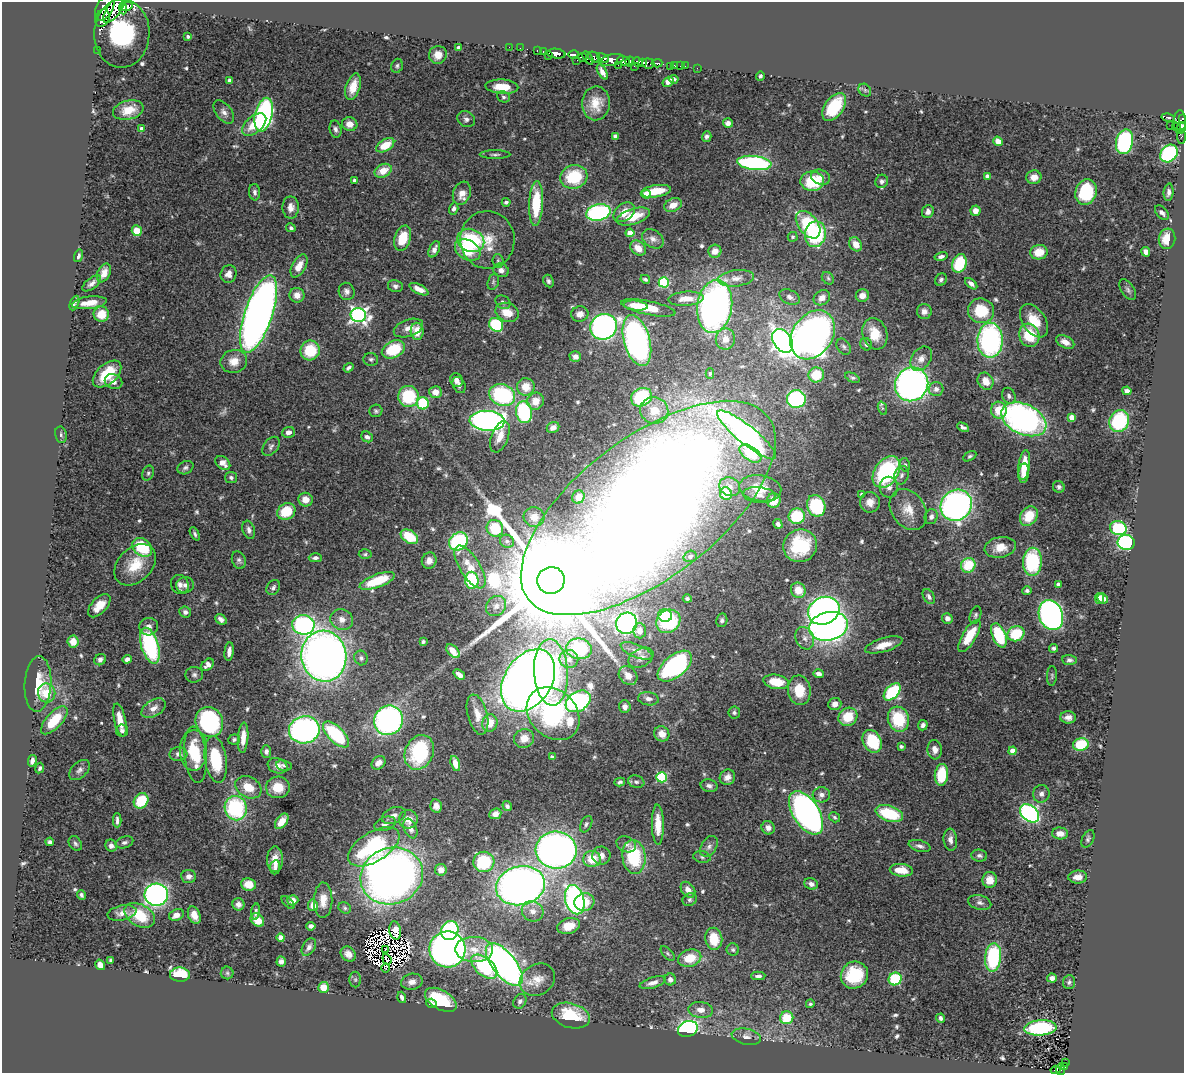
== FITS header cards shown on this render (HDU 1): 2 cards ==
NAXIS1  =                 1182
NAXIS2  =                 1071

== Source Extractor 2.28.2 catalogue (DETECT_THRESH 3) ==
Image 1182 x 1071 px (HDU 1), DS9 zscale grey, 1 PNG px = 1 image px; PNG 1186 x 1075 px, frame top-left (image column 1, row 1071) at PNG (2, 2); each listed source drawn as its Kron ellipse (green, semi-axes under 4 px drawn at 4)
Background 0.89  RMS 0.033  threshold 0.099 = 3 sigma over >= 5 px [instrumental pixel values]
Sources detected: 604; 19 with non-positive FLUX_AUTO (blend fragments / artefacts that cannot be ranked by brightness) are neither listed nor drawn; of the other 585, the 500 brightest by FLUX_AUTO listed and drawn (85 fainter detections omitted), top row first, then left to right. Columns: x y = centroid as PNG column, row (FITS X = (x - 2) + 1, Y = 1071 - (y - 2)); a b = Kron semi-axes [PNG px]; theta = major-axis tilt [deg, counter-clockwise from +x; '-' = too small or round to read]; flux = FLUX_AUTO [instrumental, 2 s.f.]
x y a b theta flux
127 6 6 4 13 690
105 8 14 8 63 2600
114 8 17 7 55 1400
123 8 6 4 -84 650
102 18 9 7 64 1600
122 33 34 27 88 380
188 36 3 3 - 5.1
509 47 2 2 - 8.7
459 48 4 4 - 17
520 48 2 2 - 9.5
97 50 2 2 - 6.9
537 50 3 2 - 31
543 51 3 3 - 29
556 54 9 5 -6 1000
438 55 9 8 - 26
574 55 5 3 - 330
549 56 3 2 - 47
582 57 4 2 - 85
594 57 7 4 -32 470
588 58 7 3 -54 160
603 58 6 3 -28 190
577 60 3 2 - 9.4
612 60 12 5 12 570
624 61 6 4 -16 1100
630 61 5 3 - 620
638 62 5 4 - 360
643 63 3 2 - 180
648 63 6 5 - 210
657 63 5 3 - 140
618 65 2 2 - 64
675 65 4 3 - 45
397 66 7 5 74 5
634 66 2 2 - 170
680 66 2 2 - 5.2
685 66 2 2 - 9.7
670 67 2 2 - 5.1
697 68 2 2 - 5.2
602 72 8 4 -61 11
760 76 4 3 - 4.6
674 79 5 3 - 5.3
229 80 4 3 - 8.7
668 82 6 4 33 12
353 87 14 7 73 37
502 87 16 7 -3 40
865 90 7 5 -46 4.5
503 97 7 5 -21 4.8
596 103 17 14 87 38
834 107 16 9 54 97
128 110 15 9 14 37
224 112 13 8 -53 13
264 115 17 8 76 510
1168 117 6 3 -12 59
1183 118 2 2 - 80
466 119 9 7 -29 9.1
1180 122 12 6 89 480
728 123 5 4 - 9.8
350 124 8 7 - 20
254 125 14 8 42 42
1171 125 2 2 - 5.7
1176 127 4 3 - 37
1182 127 4 3 - 55
142 129 4 4 - 17
335 129 9 6 -77 8.4
615 136 4 4 - 4.2
707 136 5 4 - 6.1
1181 137 7 3 -90 33
998 141 5 4 - 24
1124 142 12 8 78 380
385 145 10 5 31 53
495 154 15 3 0 5.5
1169 154 10 7 45 320
754 163 17 7 -7 380
383 171 9 6 25 35
987 176 4 4 - 14
574 177 13 11 16 110
820 177 10 7 -20 13
1034 177 7 6 - 24
354 180 3 3 - 5.1
812 181 12 10 1 100
882 181 7 6 - 6.6
656 191 15 6 9 50
255 192 8 5 -85 7.2
1086 192 13 10 73 180
1169 192 9 5 85 8.8
462 193 12 8 70 22
646 194 4 4 - 40
506 202 4 3 - 4.5
536 203 22 7 88 95
673 205 9 6 27 24
291 207 11 8 -90 16
454 209 6 4 73 7.1
975 211 5 5 - 18
598 212 12 8 12 360
624 212 12 8 38 32
928 212 7 5 70 9.1
1162 213 8 5 -50 7.3
633 216 17 7 17 53
808 225 16 9 -52 140
291 228 5 3 - 4.8
137 231 5 5 - 37
630 233 4 4 - 38
815 234 13 10 79 200
793 237 5 5 - 4.1
403 238 13 8 72 56
653 239 12 8 -34 13
1167 239 10 8 80 42
471 240 14 11 -23 160
487 240 29 27 -81 65
856 244 7 6 - 25
638 248 9 6 -42 25
434 249 8 5 64 11
468 250 14 9 -31 66
715 251 6 6 - 18
1039 252 9 7 12 43
1146 252 5 4 - 13
78 256 6 4 74 6.3
941 256 6 4 13 7.6
498 261 7 5 -85 4.5
959 263 9 7 71 110
299 266 12 6 61 23
501 270 8 6 -21 11
104 273 10 6 65 19
229 274 9 8 - 14
736 278 18 8 7 20
828 278 7 5 -45 4.7
645 279 5 3 - 4.7
941 280 7 5 55 5.7
548 281 6 5 - 5.9
493 282 8 5 73 4.5
664 282 5 5 - 180
92 283 11 5 37 9.8
971 284 7 4 -41 11
395 286 7 6 - 6.5
419 289 10 4 -26 18
1128 290 12 6 -58 7.5
347 291 9 8 - 9.1
297 295 7 7 - 16
862 295 6 6 - 18
790 297 11 7 -26 11
822 298 9 7 33 19
686 299 18 7 3 26
503 302 8 6 -33 6.5
74 303 8 4 67 4.5
89 303 18 6 7 29
636 306 12 5 -6 17
715 306 27 17 82 960
648 308 27 7 -11 58
924 311 7 7 - 12
981 311 13 12 - 87
507 312 12 9 -21 39
101 314 8 7 - 40
258 314 40 14 71 2200
580 314 8 7 - 17
358 315 8 7 - 780
1034 321 18 11 -56 52
496 325 7 6 - 130
604 327 14 12 34 720
408 328 15 8 20 18
417 331 8 6 -86 33
875 334 16 12 -72 45
813 335 26 20 54 1300
1029 335 12 10 -71 73
725 339 10 9 - 27
990 340 17 13 90 460
637 341 26 13 -74 710
783 341 13 9 -57 1100
1065 342 10 6 -27 16
866 344 6 5 - 6.8
844 347 9 6 -56 5.9
393 349 12 8 26 99
310 350 10 9 - 80
575 357 6 5 - 11
371 359 7 6 - 5.3
921 359 13 9 56 19
234 361 13 11 12 29
348 368 5 3 - 5
710 373 5 4 - 3.9
107 374 17 9 42 86
816 375 8 7 - 68
852 378 7 4 -25 4.6
456 380 7 6 - 10
986 381 9 7 -58 29
114 382 9 7 -24 13
912 384 17 16 - 1000
459 385 8 6 -65 6.6
526 387 9 8 - 35
936 389 7 7 - 10
1127 391 4 4 - 9.1
435 392 6 6 - 23
502 395 13 10 -22 250
408 396 10 10 - 120
1009 396 8 6 -65 8.3
642 397 11 9 27 150
796 399 9 9 - 270
536 401 9 8 - 26
423 403 6 6 - 120
882 408 7 4 -71 4.4
654 410 14 13 - 35
999 410 8 8 - 46
376 411 6 6 - 4.9
524 412 11 8 -81 200
1072 417 4 4 - 29
1024 419 24 15 -25 730
487 421 17 10 -4 920
1119 421 11 9 68 170
963 427 6 4 -27 6.8
553 428 6 5 - 15
288 432 6 5 - 13
61 435 8 6 -78 5.3
747 435 37 9 -39 1000
367 437 6 5 - 7.7
500 437 16 8 69 26
271 446 11 7 53 7.6
750 454 12 7 -35 80
970 456 7 4 29 4.3
223 463 8 6 -39 17
905 465 7 4 -75 4.4
1024 465 15 6 82 37
185 468 8 6 27 6.3
886 472 17 11 55 260
148 473 8 5 68 4.8
1024 473 10 5 86 14
901 475 9 7 72 8.7
231 478 6 5 - 5.6
730 487 10 9 - 17
889 487 10 9 - 13
1059 487 6 5 - 5.3
760 488 21 13 -9 46
726 494 6 6 - 65
759 495 16 8 -6 16
862 495 4 3 - 6.9
578 497 7 6 - 14
306 500 7 7 - 23
774 500 7 6 - 37
870 502 10 10 - 20
956 505 16 15 - 780
816 506 11 9 -69 140
648 508 151 70 37 11000
908 509 22 16 -55 41
286 512 9 8 - 72
797 516 8 7 - 100
1029 516 10 8 55 56
534 517 10 10 - 26
931 517 7 6 - 9.2
778 524 5 4 - 9.7
495 528 8 8 - 72
1118 528 8 7 - 150
249 530 9 6 -72 9
195 534 7 4 -64 5.3
409 537 9 6 -30 73
459 541 10 8 39 250
507 541 7 6 - 8.5
1126 542 9 7 -8 310
800 546 17 16 - 120
142 547 11 8 -41 110
1000 547 16 10 11 33
365 554 6 4 2 4
690 556 6 5 - 7.3
315 558 7 4 1 7.8
239 560 9 6 -69 6.8
429 561 8 7 - 14
1032 562 14 9 87 180
135 565 24 17 44 68
968 565 7 7 - 82
470 567 24 10 -58 48
472 580 8 7 - 160
551 580 14 13 - 110000
377 581 18 6 20 93
1058 584 4 4 - 6.4
180 585 10 8 -64 12
185 585 9 8 - 10
273 588 8 6 58 7.9
798 590 8 7 - 37
1027 591 5 4 - 5.5
929 597 8 5 -60 7.6
687 599 4 4 - 4.6
1099 599 6 4 77 18
1103 599 5 5 - 17
99 606 14 7 47 31
496 606 11 9 46 16
824 611 16 13 24 990
185 612 6 5 - 7.9
665 615 7 6 - 64
975 615 9 5 71 4.9
1051 615 15 12 -71 870
947 618 5 5 - 10
221 619 6 4 -38 9
342 619 11 10 - 19
722 620 7 5 79 5.3
668 621 13 11 38 160
627 623 11 10 - 350
303 625 11 10 - 370
828 626 20 14 12 1100
149 627 9 8 - 13
640 631 7 6 - 15
1016 634 8 7 - 94
999 635 13 6 -67 140
969 636 18 7 58 64
805 638 12 9 -65 14
73 641 6 5 - 30
423 642 4 3 - 4.3
884 645 19 7 16 29
150 646 18 8 -73 250
1054 648 4 3 - 5.5
579 649 13 10 -8 190
453 651 8 5 -45 34
636 651 17 6 -22 14
229 652 9 4 83 12
324 656 25 22 -81 1900
361 658 7 6 - 7.2
641 658 13 9 29 14
127 659 5 4 - 9.1
569 659 9 9 - 20
100 660 6 5 - 8.2
1069 660 7 5 -4 6.2
207 665 7 5 42 12
675 666 20 11 40 360
551 672 33 17 -87 280
819 674 5 4 - 11
194 675 9 8 - 6.8
459 675 6 4 -40 14
628 676 10 8 -45 18
1052 676 10 5 86 4.6
528 680 34 23 57 2900
776 682 13 7 -10 57
38 684 28 13 86 61
799 690 15 11 -82 53
892 692 10 6 46 130
47 693 9 8 - 48
648 699 10 6 -9 10
578 701 13 9 32 620
835 704 6 6 - 13
625 707 6 6 - 11
154 708 13 8 32 17
734 712 6 6 - 5
553 714 29 23 -45 410
477 715 20 10 -76 31
848 717 10 9 - 61
1068 717 8 6 -1 12
898 719 13 10 -73 100
54 720 17 8 48 75
120 720 17 6 -78 38
389 720 15 14 - 590
209 722 15 13 -65 290
490 723 9 7 76 30
923 725 5 4 - 7.8
304 730 15 13 10 640
122 731 6 6 - 7.5
336 734 17 7 -45 210
662 734 8 7 - 24
243 738 15 5 86 28
524 738 10 9 - 24
234 739 6 5 - 4.8
872 741 12 9 -62 100
1081 744 8 6 15 94
901 746 4 3 - 5.7
193 750 20 13 89 78
935 750 10 7 -84 16
266 751 6 5 - 8
1013 751 4 4 - 37
419 752 18 14 66 150
178 754 9 7 5 9
195 755 28 11 -84 69
552 757 4 3 - 4.9
216 759 23 11 -81 110
32 761 5 4 - 10
379 763 8 6 42 16
455 763 8 4 -74 20
284 765 8 5 -9 5.1
277 766 10 7 -20 14
40 768 5 4 - 5.2
79 770 12 7 45 9.9
941 775 11 6 83 85
662 777 5 5 - 210
727 777 8 7 - 13
620 782 5 3 - 5.7
636 782 8 6 -17 6.6
709 786 8 6 -12 9
248 787 14 10 -30 41
278 787 12 11 - 43
1041 794 9 8 - 9.8
821 795 8 7 - 11
141 801 8 7 - 88
436 806 7 5 -78 13
507 806 5 4 - 5.3
236 808 12 11 - 230
806 813 24 13 -58 1100
1029 813 11 7 -40 460
495 814 6 5 - 12
889 814 14 7 -18 110
394 815 12 7 21 14
834 817 6 4 -32 4
408 819 9 9 - 26
117 820 7 3 -89 6.6
282 821 9 5 52 30
385 824 11 6 19 11
586 824 9 5 64 5.7
658 825 20 6 -89 34
768 828 7 6 - 13
410 829 10 6 -66 13
1060 833 8 6 -4 21
1088 839 9 5 65 5.5
950 840 11 6 -85 12
50 842 4 4 - 5.8
124 842 9 6 16 6.8
75 843 8 6 -54 5.5
626 844 10 7 -24 9.5
111 846 6 5 - 9.3
709 846 11 7 58 10
920 846 11 5 -15 8.3
374 847 29 14 32 250
556 850 20 18 -5 1300
979 855 8 6 -6 6
601 856 9 9 - 14
634 857 17 11 -84 140
702 857 9 5 -10 5.6
275 859 13 8 89 25
592 859 9 8 - 44
484 862 10 10 - 140
275 867 7 5 82 7.8
441 870 6 5 - 21
901 870 12 6 -6 43
189 876 7 6 - 12
392 876 32 28 20 1800
1078 877 9 6 1 16
990 880 8 7 - 27
248 884 7 6 - 28
811 884 7 5 -23 10
520 886 25 19 13 1700
688 890 9 6 -52 17
81 895 5 3 - 4.7
156 895 12 11 - 960
293 900 5 5 - 15
323 900 17 9 89 29
575 900 15 9 -74 520
690 900 7 6 - 5.1
288 902 8 3 -46 4.1
584 902 10 9 - 38
980 903 12 7 -15 9
238 904 6 6 - 9.9
313 905 6 5 - 22
345 908 6 5 - 4.5
533 911 11 10 - 20
256 912 8 4 84 5.6
122 913 14 7 11 17
140 915 16 11 -30 83
176 915 7 5 25 19
194 915 9 6 -68 21
257 920 7 5 -45 32
311 926 4 4 - 7.9
569 926 11 8 16 36
395 930 9 6 -79 24
450 930 10 8 64 260
281 937 4 4 - 20
714 939 11 8 -81 55
309 947 9 6 58 10
385 949 3 2 - 5.1
447 949 18 18 - 1500
474 949 19 12 -1 39
733 950 6 6 - 4.3
668 953 9 4 -49 4.1
348 954 8 6 -44 16
993 957 14 8 84 180
690 958 12 8 14 52
387 959 5 2 - 7.6
111 960 4 3 - 4.4
281 961 5 4 - 6.6
504 964 26 12 -52 1200
100 965 5 4 - 21
484 967 15 8 -41 180
385 968 4 2 - 4.9
227 973 6 6 - 4.8
180 975 10 7 -3 76
854 975 14 13 - 110
758 976 7 4 2 6.8
1052 978 5 4 - 9.1
670 979 6 6 - 9.7
895 979 6 6 - 130
355 980 8 6 90 4.2
537 980 18 15 33 34
412 982 11 8 12 14
1069 982 7 6 - 5.2
653 983 13 5 18 14
323 987 5 5 - 35
402 997 6 3 -72 8.2
441 1000 17 9 -30 120
520 1001 8 6 55 6.8
431 1003 5 4 - 6.1
810 1004 4 4 - 4
701 1010 12 8 -7 18
571 1016 19 12 -16 90
787 1018 7 6 - 68
941 1018 4 3 - 6.4
1040 1028 16 7 4 190
688 1029 10 8 19 420
746 1037 15 8 -12 14
1065 1062 4 2 - 15
1065 1067 4 3 - 17
1060 1069 6 3 -84 40
1055 1070 5 3 - 11
At the frame edge (FLAGS 8, measured only in part): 3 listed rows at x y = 1183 118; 1180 122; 1182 127
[85 fainter detections neither listed nor drawn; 19 non-positive-flux detections neither listed nor drawn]